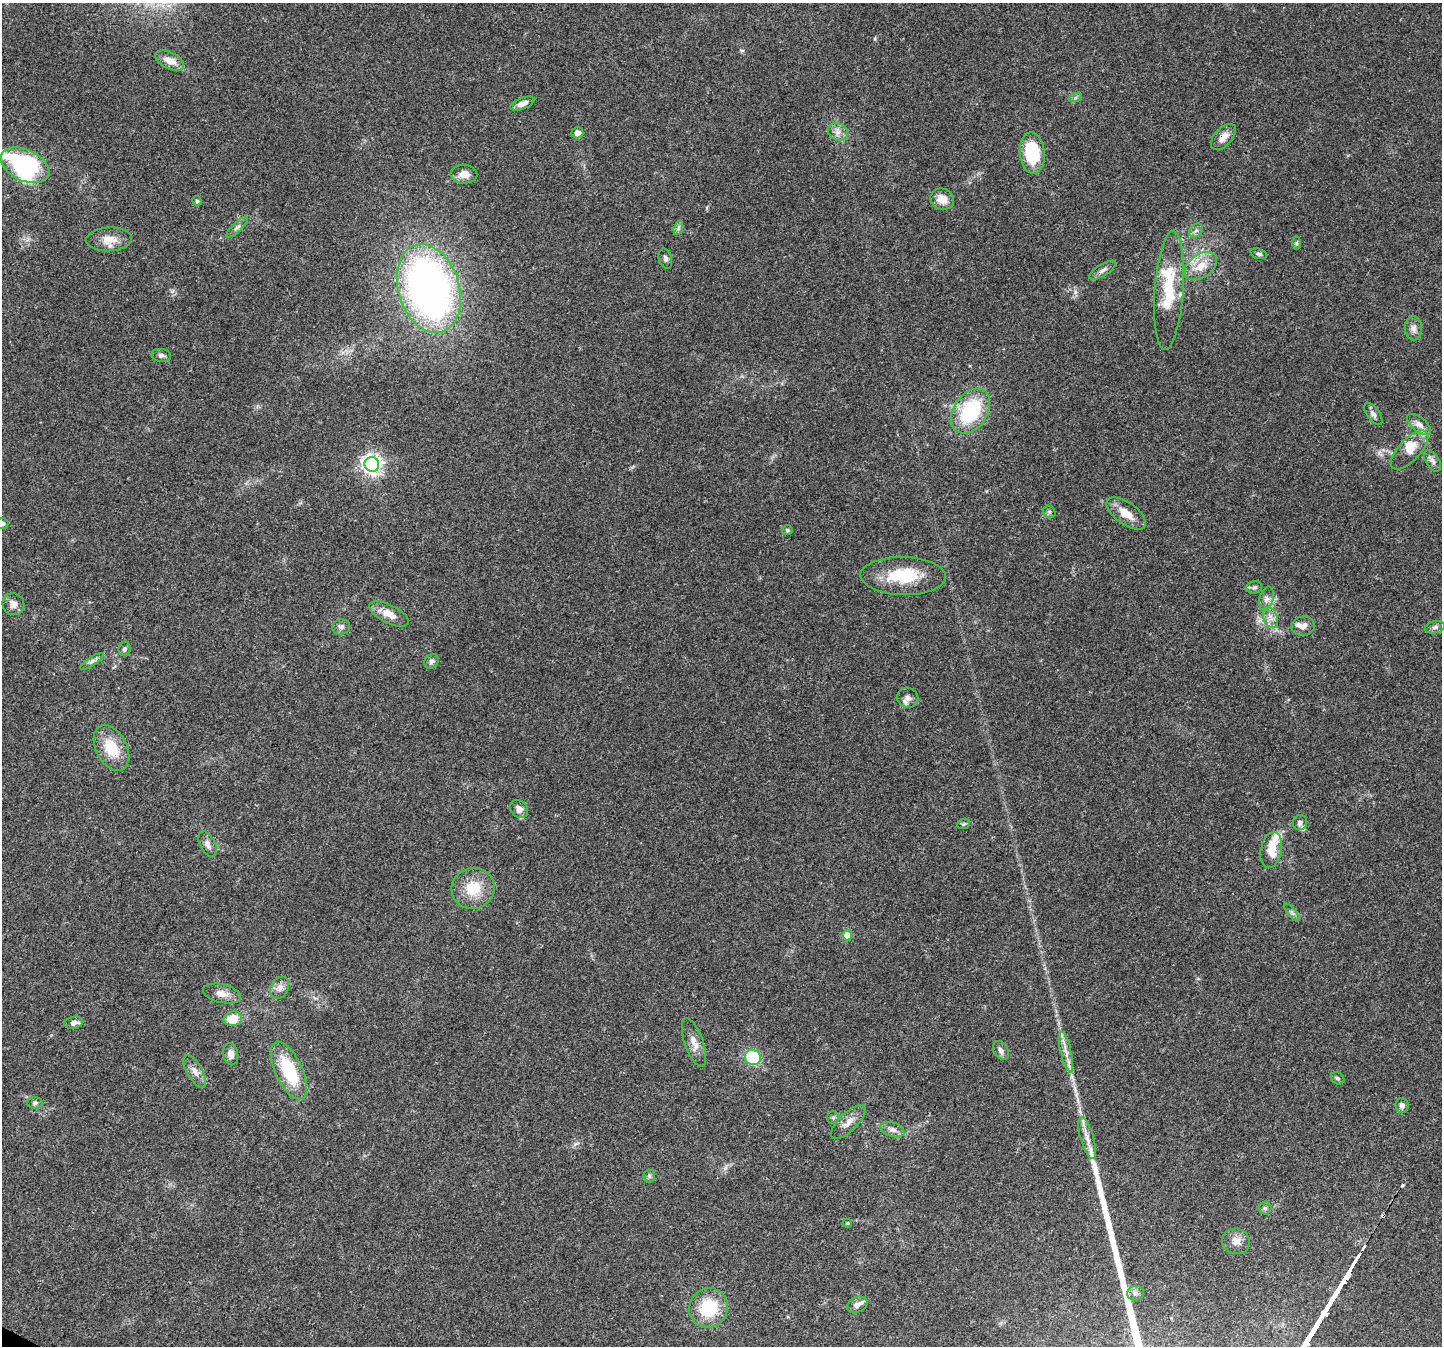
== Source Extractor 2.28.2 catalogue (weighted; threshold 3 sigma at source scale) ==
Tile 7 of 4 x 4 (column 3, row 2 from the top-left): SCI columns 2921-4360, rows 3004-4347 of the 5832 x 5940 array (HDU 1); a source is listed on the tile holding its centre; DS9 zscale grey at full resolution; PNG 1444 x 1348 px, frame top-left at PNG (2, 3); each listed source drawn as its Kron ellipse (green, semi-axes under 4 px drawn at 4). Shown black and unused: <1% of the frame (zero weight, under 3 of 4 exposures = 5% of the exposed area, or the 3 px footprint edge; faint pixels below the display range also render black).
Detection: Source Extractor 2.28.2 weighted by HDU 2 'WHT'; one run over the whole footprint, this tile lists its part. Background 0.03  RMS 0.0033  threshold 0.015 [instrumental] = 3 sigma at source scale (4.5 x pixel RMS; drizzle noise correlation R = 1.50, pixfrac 1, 0.0396/0.0396 arcsec/px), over >= 5 px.
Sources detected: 98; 1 inside a brighter object's white glare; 2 cosmic-ray / hot-pixel residue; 2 long thin detections or spike segments (spike, bleed or trail) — neither listed nor drawn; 12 inside a brighter listed object's ellipse — not listed separately; the other 81 listed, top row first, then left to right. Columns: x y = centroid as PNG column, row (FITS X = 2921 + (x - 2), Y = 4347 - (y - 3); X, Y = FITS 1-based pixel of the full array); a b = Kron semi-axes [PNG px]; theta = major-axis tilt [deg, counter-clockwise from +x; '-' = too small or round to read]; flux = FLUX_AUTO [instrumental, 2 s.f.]
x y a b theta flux
170 60 15 8 -26 3.9
1075 98 7 4 19 0.66
522 104 13 5 21 2.2
838 132 10 8 -26 2.1
577 133 6 5 - 2.3
1223 137 16 9 47 3.2
1032 153 21 12 -85 17
25 165 26 15 -25 63
464 174 13 9 -3 3.2
942 199 12 10 -24 3.9
197 201 5 4 - 0.68
237 227 14 4 45 1.1
678 228 7 4 72 0.79
1196 231 8 6 52 1
109 239 23 12 2 4.6
1297 243 7 4 90 0.51
1259 254 8 5 -15 0.79
665 259 10 6 -73 0.98
1201 266 18 11 34 5.5
1103 270 15 6 31 1.5
429 288 45 30 -73 180
1169 290 59 14 86 17
1413 328 12 8 -88 1.7
161 355 10 6 -7 1.1
971 411 25 16 56 27
1373 414 13 6 -55 1.3
1419 424 14 7 -39 2.2
1409 450 25 10 46 4.8
1433 461 12 6 -58 1.4
372 464 7 7 - 170
1049 512 7 5 -46 0.72
1126 514 23 11 -35 5.4
2 523 6 5 - 0.99
787 530 5 5 - 0.51
903 576 43 19 -1 16
1254 587 8 6 14 0.88
1266 599 12 7 74 1.6
13 604 11 10 - 2.3
389 614 21 9 -26 4.5
1270 618 11 7 -68 2.1
1303 626 12 9 6 2
341 627 9 7 12 1.3
1435 627 10 6 11 1.1
124 649 7 6 - 0.76
92 661 13 4 34 1.2
431 661 8 6 51 1.2
908 698 11 10 - 1.8
111 748 24 15 -62 10
519 809 10 8 -48 2
1300 822 7 7 - 1.2
964 824 7 5 23 0.54
208 844 13 7 -63 1.7
1271 850 18 10 78 5.2
473 888 22 20 19 9.6
1292 913 11 3 -50 0.74
847 935 5 5 - 6.5
280 988 12 9 59 2
222 994 19 9 -13 3
233 1019 9 7 12 6.6
74 1023 9 6 10 1.8
694 1043 25 9 -71 3.5
1001 1050 10 7 -58 1.3
1066 1052 21 5 -77 2.8
231 1054 11 7 -78 2.1
753 1057 8 7 - 21
195 1071 18 7 -61 2.5
289 1071 31 13 -65 19
1337 1078 7 5 -32 0.64
35 1103 8 5 1 0.83
1402 1105 7 6 - 1.2
833 1118 6 5 - 0.7
848 1122 22 9 44 3.3
893 1130 12 7 -19 1.7
1087 1138 22 6 -74 3.2
649 1176 6 6 - 0.7
1265 1208 6 6 - 0.72
847 1223 4 4 - 0.4
1236 1241 14 12 -15 2.9
1135 1293 8 7 - 1.2
857 1305 11 7 26 1.6
709 1308 20 19 - 16
Overlapping masked pixels (flux is a lower limit): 1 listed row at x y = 1223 137
Isophote crosses this tile's border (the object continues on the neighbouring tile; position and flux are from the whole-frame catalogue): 2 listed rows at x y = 25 165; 2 523
Unlisted compact peaks at least as high as the median listed source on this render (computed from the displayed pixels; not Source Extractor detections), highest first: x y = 1075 292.